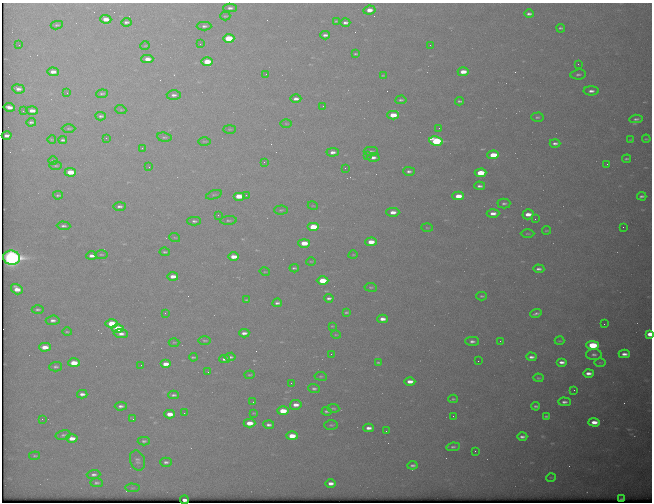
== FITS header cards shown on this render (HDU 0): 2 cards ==
NAXIS1  =                  650 / Width of table row in bytes
NAXIS2  =                  500 / Number of rows in table

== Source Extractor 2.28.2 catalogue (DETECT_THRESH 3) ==
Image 650 x 500 px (HDU 0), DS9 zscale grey, 1 PNG px = 1 image px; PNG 654 x 504 px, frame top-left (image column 1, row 500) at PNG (2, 3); each listed source drawn as its Kron ellipse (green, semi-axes under 4 px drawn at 4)
Background 615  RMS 3.2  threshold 9.62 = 3 sigma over >= 5 px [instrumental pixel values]
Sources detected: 207; all 207 listed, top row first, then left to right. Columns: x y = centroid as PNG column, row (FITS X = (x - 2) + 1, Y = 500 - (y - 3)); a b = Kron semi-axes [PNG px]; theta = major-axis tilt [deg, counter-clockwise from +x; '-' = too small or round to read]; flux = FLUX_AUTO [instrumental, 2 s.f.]
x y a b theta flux
230 8 7 4 -1 690
369 10 6 4 7 1600
529 14 5 3 - 560
225 16 5 4 - 250
106 19 6 4 -2 2000
336 21 3 2 - 220
126 22 5 3 - 490
345 23 5 3 - 640
57 25 6 4 8 310
204 26 7 4 0 570
561 28 4 4 - 380
325 35 5 3 - 660
229 38 6 4 2 8000
200 44 2 2 - 84
19 45 2 2 - 120
430 45 2 2 - 270
145 46 5 3 - 170
356 54 4 2 - 240
147 59 6 4 1 1600
207 62 5 4 - 4300
578 64 2 2 - 97
53 72 6 4 -2 1300
463 72 5 4 - 2300
266 74 3 2 - 210
578 74 8 5 7 510
383 75 4 2 - 190
18 89 6 4 -9 920
591 91 7 4 0 880
67 93 2 2 - 120
102 94 6 3 4 310
174 95 7 4 -3 750
296 99 5 3 - 820
401 100 5 3 - 360
459 101 4 2 - 310
323 106 2 2 - 200
9 107 5 3 - 1200
121 110 5 3 - 180
23 111 2 2 - 140
32 111 5 3 - 1300
393 115 5 4 - 4200
101 116 5 3 - 410
537 117 6 4 2 360
636 119 7 3 4 480
31 122 5 3 - 380
286 124 6 4 -2 210
69 128 7 3 0 250
439 128 2 2 - 100
229 129 6 3 0 220
7 136 5 3 - 840
164 137 7 4 -7 360
106 138 2 2 - 96
646 139 4 2 - 180
52 140 4 3 - 170
63 140 4 3 - 360
631 140 4 3 - 200
204 141 6 3 0 220
436 141 7 4 -9 19000
555 143 5 3 - 640
142 148 2 2 - 930
371 151 7 4 1 410
333 152 6 4 2 960
493 155 6 4 3 5100
368 156 3 3 - 140
373 157 6 4 1 820
627 159 4 2 - 290
53 160 5 3 - 200
264 162 3 3 - 130
607 164 3 2 - 360
56 166 6 3 -1 290
149 167 3 3 - 110
345 168 2 2 - 100
409 171 6 4 -1 580
70 172 6 4 -2 4500
481 173 6 4 2 6600
479 186 5 3 - 650
58 195 5 3 - 330
214 195 8 4 18 400
246 195 3 3 - 280
239 196 6 4 0 3800
458 196 6 4 1 2900
642 196 4 3 - 410
504 203 6 5 - 490
119 206 6 4 1 570
313 206 5 3 - 160
281 210 7 4 2 320
393 212 6 4 -1 1500
493 213 6 4 1 1300
528 214 5 5 - 2000
218 215 3 3 - 200
535 219 2 2 - 130
229 220 8 3 3 420
194 221 7 4 -2 480
64 226 7 4 -3 560
313 227 6 4 0 8100
623 227 2 2 - 350
427 228 5 3 - 210
546 230 4 2 - 180
527 234 7 3 0 230
175 238 5 3 - 210
371 242 5 4 - 2600
304 243 5 4 - 4000
165 252 5 3 - 330
101 254 6 3 -1 250
353 255 5 3 - 180
92 256 5 3 - 980
233 257 5 4 - 2400
11 258 8 7 - 92000
311 261 5 3 - 170
294 268 4 3 - 310
539 269 5 3 - 610
265 272 5 3 - 180
173 276 5 3 - 1700
323 281 6 4 0 6000
371 287 6 3 -7 250
17 289 6 4 -34 2400
482 296 5 3 - 280
329 298 4 3 - 550
247 300 4 2 - 250
277 303 5 3 - 560
38 309 6 4 -1 390
346 312 3 2 - 270
165 313 2 2 - 170
536 313 6 3 18 470
382 319 5 3 - 1200
53 320 7 4 4 820
112 323 6 4 -1 5400
604 324 2 2 - 460
332 326 3 2 - 150
118 329 6 4 0 8700
67 332 4 3 - 210
244 333 5 3 - 860
121 334 7 4 -5 1000
650 334 4 4 - 2600
336 335 5 3 - 170
205 340 6 3 -1 290
472 341 7 4 0 730
500 341 3 2 - 120
560 341 5 2 - 200
174 342 5 3 - 240
593 345 6 4 -1 11000
45 347 6 4 0 2600
331 354 2 2 - 320
624 354 5 4 - 1000
594 355 8 5 1 660
193 357 4 2 - 270
230 357 5 3 - 520
531 357 5 3 - 670
225 359 5 3 - 650
478 361 2 2 - 330
378 362 4 2 - 230
562 362 5 3 - 900
74 363 6 4 0 3900
600 363 6 4 0 260
166 364 5 4 - 1900
141 365 2 2 - 130
56 367 6 4 2 430
208 372 2 2 - 130
588 373 5 3 - 1100
249 375 5 3 - 230
321 376 6 3 -7 240
538 378 5 3 - 260
410 381 5 3 - 1600
291 383 2 2 - 180
314 389 6 4 -2 480
574 390 2 2 - 92
82 394 5 3 - 840
173 395 5 3 - 450
453 399 5 4 - 260
253 402 2 2 - 150
564 402 6 4 -1 700
296 405 6 5 - 1600
121 406 6 4 4 640
536 406 4 3 - 410
333 408 6 3 -6 260
283 411 6 4 1 4000
327 411 5 3 - 390
184 413 2 2 - 160
254 413 3 2 - 180
170 414 5 4 - 2300
453 416 2 2 - 130
546 416 4 3 - 330
42 419 3 2 - 270
133 419 3 2 - 290
594 422 5 4 - 1900
249 423 6 4 -1 2900
269 425 5 3 - 650
331 425 7 4 -1 350
369 428 5 3 - 1000
386 431 2 2 - 560
63 435 7 4 14 460
292 436 5 4 - 3400
522 437 5 3 - 660
72 438 5 4 - 1800
144 441 6 4 1 420
453 447 7 4 6 460
475 451 2 2 - 450
35 456 5 3 - 260
137 460 10 7 -72 730
166 462 6 4 0 590
413 465 5 3 - 500
94 474 7 4 2 620
551 477 5 3 - 160
96 483 6 4 0 450
331 483 5 3 - 1100
132 488 7 3 -5 240
622 499 4 2 - 250
184 500 4 3 - 730
At the frame edge (FLAGS 8, measured only in part): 1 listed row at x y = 650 334